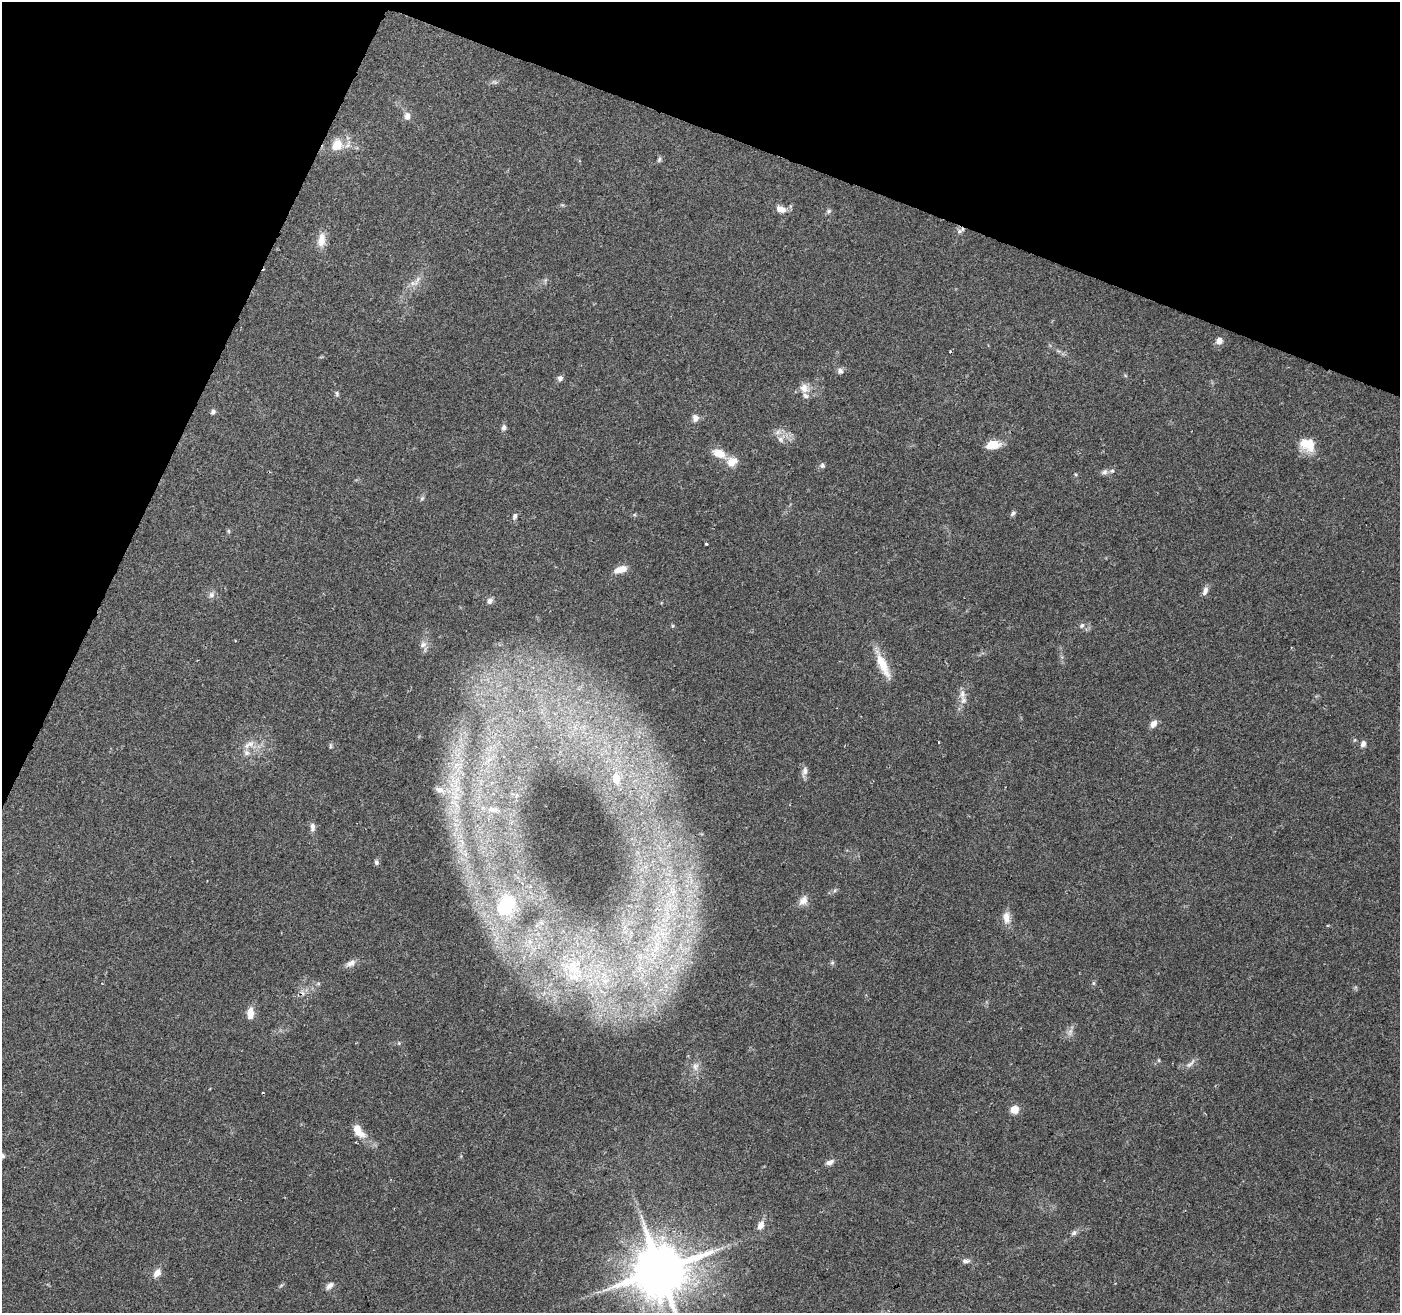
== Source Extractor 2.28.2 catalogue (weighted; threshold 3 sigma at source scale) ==
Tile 2 of 4 x 4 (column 2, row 1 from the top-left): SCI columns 1399-2796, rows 4136-5446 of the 5593 x 5716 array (HDU 1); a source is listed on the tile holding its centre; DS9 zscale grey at full resolution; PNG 1402 x 1315 px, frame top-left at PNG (2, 2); no overlay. Shown black and unused: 20% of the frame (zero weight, under 2 of 3 exposures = <1% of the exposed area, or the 3 px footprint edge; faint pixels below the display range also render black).
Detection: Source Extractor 2.28.2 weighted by HDU 2 'WHT'; one run over the whole footprint, this tile lists its part. Background 0.0686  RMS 0.0068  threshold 0.0304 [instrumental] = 3 sigma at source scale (4.5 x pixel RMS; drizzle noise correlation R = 1.50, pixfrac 1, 0.0396/0.0396 arcsec/px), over >= 5 px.
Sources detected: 78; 7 inside a brighter listed object's ellipse — not listed separately; the other 71 listed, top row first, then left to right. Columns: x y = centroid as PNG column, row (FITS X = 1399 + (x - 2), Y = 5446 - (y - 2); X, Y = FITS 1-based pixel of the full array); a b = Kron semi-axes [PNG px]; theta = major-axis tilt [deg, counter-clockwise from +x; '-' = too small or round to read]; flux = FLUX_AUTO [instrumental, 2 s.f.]
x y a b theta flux
407 116 8 7 - 3.5
337 145 16 14 62 10
659 159 8 5 65 1.3
781 209 13 8 -18 5
829 211 6 5 - 1.2
960 231 8 3 19 1.4
321 240 20 10 85 6.6
418 279 7 4 71 1.6
412 283 7 5 90 1.7
1219 341 7 6 - 4.2
950 351 3 2 - 1.2
840 371 8 7 - 2.1
560 378 8 7 - 2
804 388 12 10 -73 5.4
337 393 7 5 -71 1.1
213 412 6 5 - 1.9
695 418 9 8 - 3.1
504 427 7 6 - 2
781 439 10 5 -50 2.6
993 445 17 9 9 9.4
1308 445 20 15 -28 13
719 453 13 9 -26 10
732 462 15 11 30 6.8
822 465 7 6 - 1.4
1104 472 8 7 - 2.2
422 498 6 4 20 0.94
1013 513 7 5 61 1.4
515 516 8 6 72 1.6
228 531 6 4 -89 0.86
706 543 3 3 - 0.95
619 570 13 8 28 5.5
1205 591 12 6 69 2.9
211 595 8 7 - 2.3
490 601 8 6 54 2.4
1082 625 7 6 - 1.7
673 626 5 4 - 0.84
423 644 9 7 39 2.8
883 665 35 10 -65 14
962 694 11 7 89 3.8
1153 724 9 6 53 3.9
938 742 3 2 - 0.62
1363 744 8 6 64 2.4
247 745 11 6 43 3.7
330 746 8 4 -82 0.97
805 771 11 7 85 3.1
616 779 13 9 -81 11
456 780 33 25 43 42
493 810 23 10 -10 15
312 827 11 6 -83 2.7
461 843 18 10 72 11
376 862 6 6 - 1.5
803 901 12 9 40 4.8
506 906 30 22 51 50
1006 917 17 8 -84 5.8
656 948 11 4 -77 3
351 963 13 7 32 3.6
832 963 6 4 18 0.94
1093 983 6 4 -90 0.91
250 1013 15 7 87 6.2
1190 1063 18 5 45 2.7
695 1066 10 8 -87 3.3
1014 1109 9 8 - 6.5
358 1131 19 9 -52 9.5
2 1156 6 6 - 2.6
830 1162 11 5 25 2.9
761 1225 10 7 59 4.1
1074 1233 8 6 35 1.7
966 1261 11 5 0 2
660 1270 15 14 - 3900
157 1273 11 8 52 4.6
330 1286 11 6 45 2.9
Isophote crosses this tile's border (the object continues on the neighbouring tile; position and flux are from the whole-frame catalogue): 2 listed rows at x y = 2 1156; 660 1270